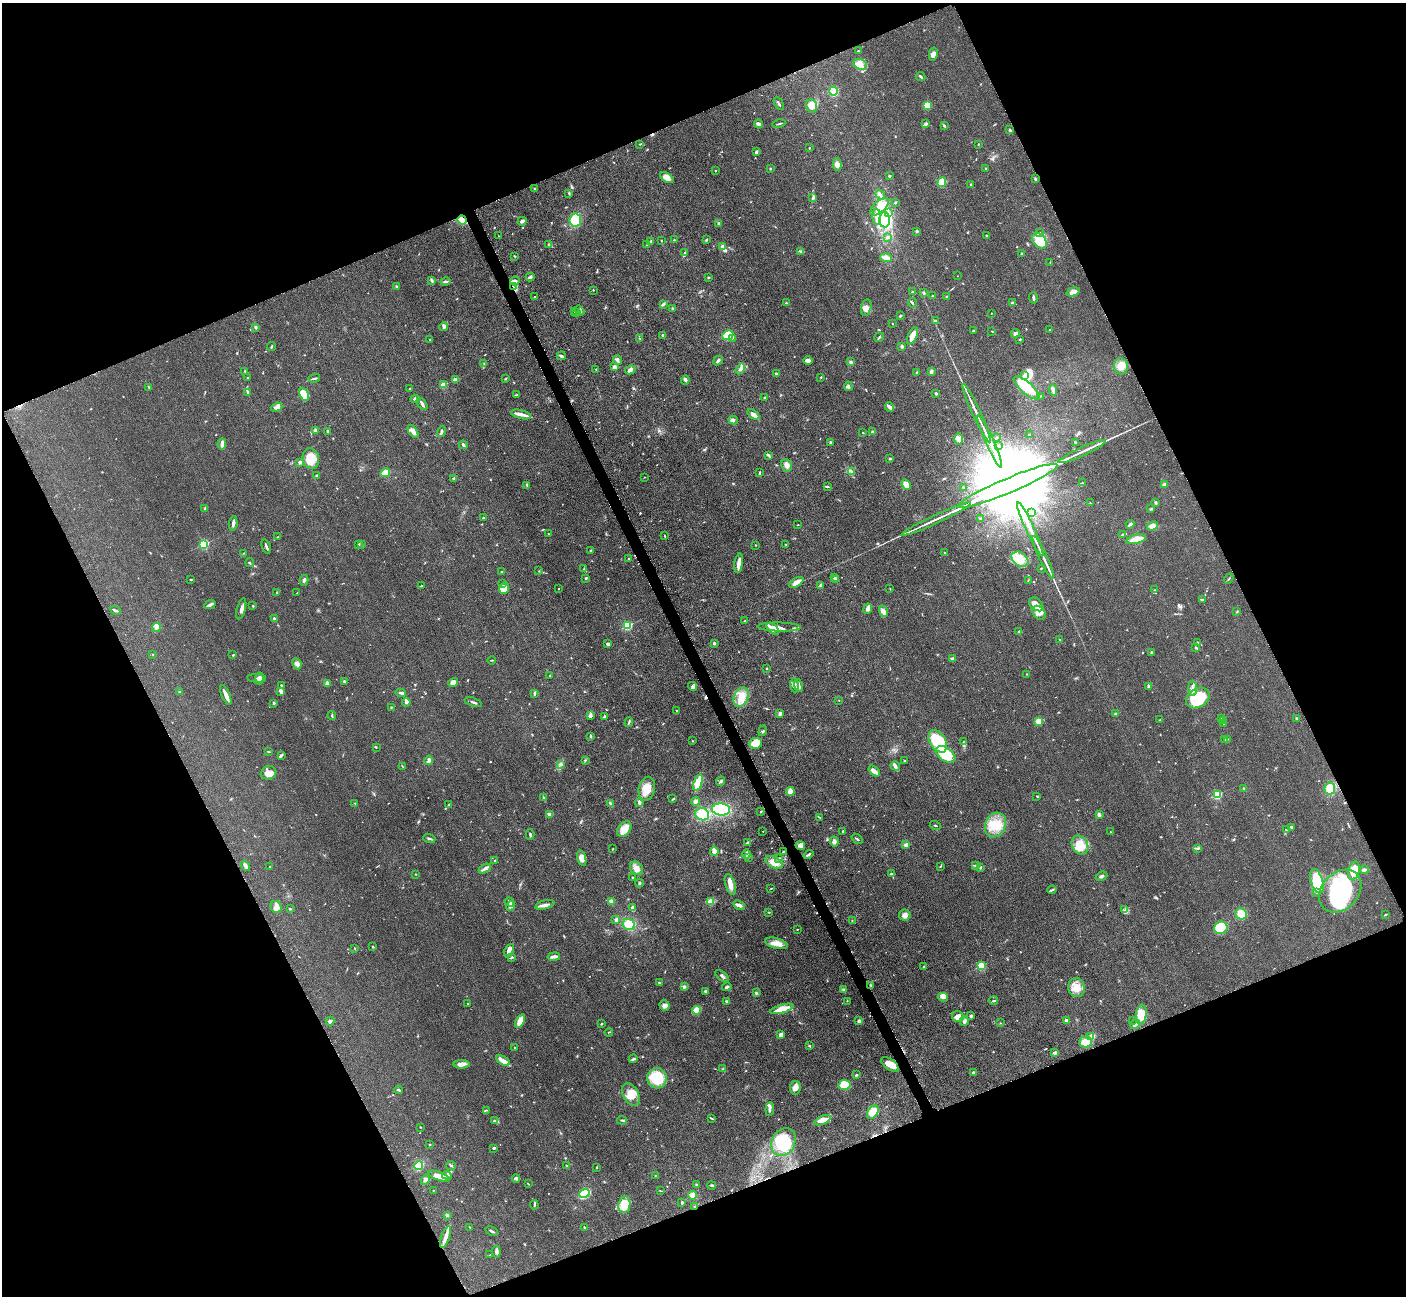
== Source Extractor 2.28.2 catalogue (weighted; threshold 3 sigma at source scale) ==
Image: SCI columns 19-5633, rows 297-5472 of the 5699 x 5661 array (HDU 1 of 3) = the unmasked area's bounding box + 8 px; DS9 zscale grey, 4 x 4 block average (1 PNG px = mean of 4 x 4 image px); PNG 1408 x 1298 px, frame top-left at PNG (2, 3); each listed source drawn as its Kron ellipse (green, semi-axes under 4 px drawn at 4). Shown black and unused: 44% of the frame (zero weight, under 3 of 5 exposures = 4% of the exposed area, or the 3 px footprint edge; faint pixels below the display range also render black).
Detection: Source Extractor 2.28.2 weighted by HDU 2 'WHT'. Background 0.0521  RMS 0.0055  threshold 0.0248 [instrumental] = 3 sigma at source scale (4.5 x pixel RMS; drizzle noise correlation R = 1.50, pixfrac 1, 0.05/0.05 arcsec/px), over >= 5 px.
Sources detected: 779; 1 too faint to see at this stretch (4 x 4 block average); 6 inside a brighter object's white glare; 6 cosmic-ray / hot-pixel residue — neither listed nor drawn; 11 coinciding with a brighter row at this scale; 53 inside a brighter listed object's ellipse — not listed separately; of the other 702, all 500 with FLUX_AUTO >= 1.47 (the completeness limit of this list) listed and drawn (202 fainter detections not listed), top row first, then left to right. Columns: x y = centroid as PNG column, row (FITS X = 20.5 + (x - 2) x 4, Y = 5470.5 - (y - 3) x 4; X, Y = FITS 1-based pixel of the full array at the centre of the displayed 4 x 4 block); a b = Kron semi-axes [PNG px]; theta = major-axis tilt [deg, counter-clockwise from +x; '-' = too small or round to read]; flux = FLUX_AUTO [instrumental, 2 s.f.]
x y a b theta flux
858 51 2 2 - 2
933 54 6 4 76 14
860 64 7 5 -18 19
921 76 5 2 - 4.8
833 91 4 4 - 110
779 103 7 2 -62 5.3
927 105 4 3 - 48
811 106 7 5 -68 30
758 124 4 3 - 8.4
779 124 6 2 15 4
925 124 3 3 - 5.4
944 126 4 2 - 4.1
1010 130 3 2 - 5.1
640 144 3 2 - 2.3
978 144 2 2 - 2
809 148 2 2 - 1.7
756 152 2 2 - 9.9
837 165 6 4 -84 14
770 169 2 2 - 2.7
986 169 3 2 - 1.6
715 170 2 2 - 1.5
889 176 3 2 - 3.3
667 178 7 4 -33 24
1035 179 3 2 - 4
942 182 5 4 - 110
971 185 3 2 - 5.6
534 189 2 2 - 5.8
569 193 3 2 - 3.2
880 195 5 3 - 7.7
813 198 2 2 - 2.2
895 203 3 2 - 2.9
880 207 11 5 42 35
889 213 2 2 - 3.7
877 217 8 4 -85 20
462 220 5 3 - 87
575 220 7 6 - 110
885 220 7 5 89 100
522 221 4 3 - 9.1
718 223 4 2 - 2.3
917 231 2 2 - 7.3
1040 233 3 2 - 2.2
986 235 2 2 - 1.9
498 236 2 2 - 1.9
887 237 3 2 - 9.8
707 239 3 2 - 3.1
662 240 2 2 - 2.5
674 240 2 2 - 9.2
651 241 3 2 - 6.1
1039 241 8 6 -46 88
549 245 2 2 - 1.7
647 245 2 2 - 1.6
723 246 3 3 - 14
800 251 2 2 - 2.5
685 252 2 2 - 2.4
1022 253 2 2 - 3.7
515 256 3 2 - 3
886 258 6 3 -7 11
1050 263 2 2 - 1.6
958 276 2 2 - 1.6
530 277 4 2 - 5.5
708 277 3 2 - 3
432 280 3 2 - 7.1
515 281 4 2 - 5.5
446 282 5 2 - 5.5
513 286 3 2 - 7.2
396 287 4 2 - 3.7
593 290 2 2 - 1.5
912 292 2 2 - 2.4
1073 292 7 3 16 21
924 293 3 2 - 5.3
932 296 2 2 - 2.5
946 296 2 2 - 2.6
535 297 2 2 - 2.4
1033 298 5 2 - 8.9
786 303 3 2 - 3.2
912 303 5 2 - 3.8
1012 303 3 2 - 2.6
664 304 3 2 - 3.5
866 307 8 5 77 17
673 309 2 2 - 3.5
580 311 5 2 - 3.7
574 312 2 2 - 1.7
577 313 2 2 - 3.5
991 313 2 2 - 1.5
900 316 3 2 - 4.3
935 320 4 2 - 2.7
893 323 2 2 - 3.6
255 327 3 3 - 4.5
444 327 4 2 - 7.8
1050 330 2 2 - 2.3
974 331 3 2 - 4.5
992 331 2 2 - 2
1015 333 4 4 - 11
663 335 3 2 - 3.6
728 335 5 4 - 64
912 336 9 4 65 37
879 337 5 2 - 4.1
639 338 2 2 - 1.9
732 338 3 2 - 2.7
1020 339 2 2 - 2.9
430 340 2 2 - 1.6
902 346 2 2 - 9.1
272 347 4 2 - 3.4
561 356 4 2 - 7
617 360 5 3 - 9.5
718 361 5 2 - 5.8
808 361 5 2 - 18
851 362 2 2 - 7
484 363 2 2 - 1.7
1121 366 8 7 - 29
615 367 3 3 - 14
596 369 2 2 - 2.3
740 369 6 2 57 9.6
630 370 5 4 - 9.7
245 371 3 2 - 1.6
931 371 4 3 - 7.3
917 372 2 2 - 1.7
776 374 2 2 - 3.8
1025 376 3 2 - 12
248 377 2 2 - 3.3
821 377 2 2 - 4.9
314 378 6 2 15 4.1
505 379 3 2 - 2.3
455 380 2 2 - 67
685 380 4 3 - 6
443 385 2 2 - 88
849 386 5 3 - 6.5
149 387 2 2 - 2.2
1027 388 16 6 -41 95
409 389 2 2 - 1.8
1053 390 6 2 -85 7.8
248 392 3 3 - 4.1
936 393 2 2 - 7.4
304 394 7 4 -64 64
517 395 3 2 - 2.8
1040 396 3 2 - 2.4
765 398 3 2 - 5.1
415 399 4 4 - 12
422 404 7 2 -54 7.4
276 407 6 4 19 10
889 407 5 3 - 9.6
976 413 32 2 -65 28
521 414 10 3 -14 17
753 414 7 4 -37 15
733 420 5 3 - 7.2
316 431 2 2 - 41
328 431 3 2 - 5.4
413 431 7 3 -56 20
441 432 6 2 76 8.1
873 432 3 2 - 7.7
863 433 2 2 - 1.6
1029 435 2 2 - 2.1
996 438 3 2 - 2.8
958 439 6 4 -89 13
989 441 29 2 -65 59
830 442 2 2 - 4
1075 443 2 2 - 3.6
222 444 5 3 - 17
463 445 4 2 - 7.5
998 446 2 2 - 4
1082 452 26 2 25 29
768 455 2 2 - 2
311 458 10 8 -78 59
890 459 3 2 - 5.6
300 462 3 3 - 6
787 465 6 5 - 16
851 471 2 2 - 2
385 473 5 3 - 46
760 473 4 2 - 2.9
317 475 3 2 - 3.2
644 477 2 2 - 1.5
454 478 3 2 - 3.6
1082 483 3 2 - 1.6
1164 484 4 3 - 6.5
527 485 3 2 - 2.5
906 485 6 3 -51 34
827 486 3 2 - 3
1008 486 54 7 23 220000
963 487 3 2 - 1.7
1090 503 2 2 - 1.8
1156 503 4 2 - 3.6
205 508 2 2 - 5.9
1151 509 3 2 - 2.6
1032 512 2 2 - 1.8
483 518 2 2 - 6.9
936 519 38 2 25 38
981 519 3 2 - 5.1
233 523 7 2 84 13
1130 524 4 3 - 5.5
798 525 2 2 - 2
1152 526 5 3 - 20
1030 529 30 2 -65 63
548 534 2 2 - 1.7
1122 535 3 2 - 4.2
665 536 3 2 - 2.2
277 537 2 2 - 1.5
1136 539 10 4 14 53
204 544 2 2 - 410
359 544 4 2 - 3.6
362 544 2 2 - 1.5
786 544 2 2 - 1.5
755 545 2 2 - 1.9
266 547 7 2 -70 7.1
591 551 3 2 - 7.3
244 553 2 2 - 1.7
945 553 4 2 - 4.1
1043 557 23 2 -65 23
629 559 2 2 - 6.2
1020 559 9 6 -36 42
250 562 4 2 - 3
739 563 10 3 82 22
1041 568 2 2 - 1.8
584 569 2 2 - 2.8
502 571 2 2 - 2.7
539 571 2 2 - 2
835 577 3 2 - 2.6
586 578 3 2 - 3.1
1229 579 5 2 - 2.5
191 580 2 2 - 2.7
304 580 5 2 - 5.5
836 580 3 2 - 2.3
1028 581 3 2 - 1.7
796 582 8 4 30 18
502 583 2 2 - 1.9
820 585 3 2 - 4.5
421 586 2 2 - 3.1
504 588 5 5 - 40
559 588 2 2 - 2.5
890 589 2 2 - 1.9
1154 590 2 2 - 1.7
277 592 2 2 - 1.5
297 593 2 2 - 1.5
1203 600 4 2 - 4.1
1036 604 8 5 -40 29
210 605 6 2 26 11
253 606 2 2 - 2.7
241 609 11 3 75 11
868 609 5 3 - 13
115 610 5 2 - 6.2
883 611 6 3 -67 18
1237 611 2 2 - 1.8
1039 613 8 5 -51 29
274 619 2 2 - 21
744 621 2 2 - 1.6
627 626 2 2 - 310
156 627 4 4 - 10
779 627 21 4 -1 23
773 629 7 4 -42 25
1019 631 2 2 - 2.3
1060 639 3 2 - 1.6
1197 642 2 2 - 2.4
714 643 2 2 - 17
608 644 3 2 - 13
1196 647 4 2 - 3.5
1152 652 3 2 - 3.4
153 654 2 2 - 2.4
233 655 2 2 - 2.3
953 659 3 2 - 11
492 660 4 2 - 2.2
297 664 6 4 -63 11
767 668 2 2 - 3.4
1027 674 2 2 - 2.3
550 675 3 2 - 2.2
257 678 9 3 -4 8.4
259 678 6 3 87 13
344 681 2 2 - 4.6
453 682 5 4 - 22
327 683 4 3 - 15
281 685 2 2 - 3.5
794 685 7 4 -84 12
692 686 4 3 - 6.5
798 686 6 3 -76 15
1148 686 3 2 - 5.1
1193 688 7 3 -86 15
179 691 2 2 - 2.3
281 691 4 2 - 17
400 693 5 2 - 8.1
534 693 3 2 - 5.8
226 695 10 3 -67 19
741 697 10 7 65 39
1198 698 12 9 33 130
839 700 2 2 - 1.5
406 702 4 3 - 10
473 702 9 2 -19 7.6
274 703 4 2 - 3.5
391 707 2 2 - 2.8
677 711 2 2 - 2.1
780 713 3 2 - 13
1116 714 3 2 - 4.1
332 716 4 2 - 4.8
590 716 4 3 - 7.6
605 716 3 2 - 4.3
1221 718 2 2 - 1.7
1296 718 2 2 - 3.8
1160 720 2 2 - 1.5
1038 721 4 3 - 16
1224 721 2 2 - 1.8
629 722 5 2 - 5.8
1223 723 2 2 - 2.3
763 731 5 2 - 3.9
591 736 3 2 - 4.9
1225 739 2 2 - 1.9
1228 739 3 2 - 2.4
693 741 2 2 - 1.8
938 741 12 7 -59 160
963 742 2 2 - 2
755 743 7 5 8 50
376 747 2 2 - 1.7
268 751 3 2 - 1.8
946 754 11 6 -36 100
281 755 3 2 - 6.8
429 760 5 2 - 12
585 760 3 2 - 2.8
904 761 2 2 - 1.8
561 764 3 3 - 5.7
402 766 2 2 - 1.5
895 766 5 3 - 9.8
874 771 7 3 -39 23
269 773 8 6 17 24
721 781 5 2 - 5.9
698 782 8 3 70 76
1244 788 2 2 - 1.7
1330 788 6 5 - 43
647 789 12 8 77 48
790 792 4 4 - 32
1217 794 2 2 - 330
1037 796 3 2 - 1.9
543 797 3 2 - 2.5
673 799 4 2 - 2.9
695 801 4 3 - 9.9
355 803 2 2 - 2
639 803 4 3 - 6.5
610 804 4 2 - 3.6
449 805 3 2 - 2.6
721 809 9 6 -5 220
761 811 3 2 - 2.1
550 814 4 2 - 11
702 814 7 6 - 69
1099 815 2 2 - 18
819 817 3 2 - 2.2
995 825 13 10 64 72
935 826 5 2 - 2.4
1292 827 3 2 - 4.9
624 829 8 6 48 37
1286 830 2 2 - 3.1
763 831 2 2 - 1.6
843 831 2 2 - 2.6
1111 832 2 2 - 1.7
530 834 5 2 - 5.7
429 838 6 2 -19 6
857 839 6 2 -39 4.1
834 841 5 4 - 10
747 843 2 2 - 2.5
800 845 5 4 - 15
906 845 3 3 - 13
1080 845 10 7 -58 46
1198 848 3 2 - 3.4
613 849 2 2 - 1.9
714 851 4 3 - 30
783 852 3 2 - 2.8
746 854 4 2 - 15
808 854 5 2 - 5.9
748 857 3 2 - 3.1
582 858 8 4 -73 25
779 858 3 2 - 3.2
495 861 2 2 - 3
774 862 9 5 -26 31
975 865 4 2 - 3.4
245 866 5 3 - 15
940 866 2 2 - 2.2
270 867 2 2 - 1.7
980 867 3 2 - 2.5
636 868 7 5 -44 24
485 869 6 3 30 9.9
1364 870 4 3 - 5.7
1354 871 9 5 76 93
415 874 2 2 - 2.1
891 874 2 2 - 12
1101 876 6 2 23 7.6
633 877 2 2 - 1.8
1317 881 12 6 -72 120
639 883 4 2 - 4.7
730 884 11 5 -72 24
771 889 3 2 - 1.7
1052 890 5 2 - 3.4
1340 891 24 18 46 350
1317 892 2 2 - 1.6
509 902 5 2 - 8.5
611 902 2 2 - 22
710 902 4 4 - 24
545 905 10 3 15 13
739 905 6 3 -26 11
511 906 5 3 - 16
276 907 6 5 - 14
632 907 3 2 - 3.2
290 909 2 2 - 3.4
1125 910 4 2 - 5.2
769 912 3 2 - 1.6
1241 914 6 5 - 52
905 915 6 5 - 17
1385 915 2 2 - 2.6
616 920 3 3 - 7
852 921 2 2 - 1.5
629 925 6 5 - 51
1221 928 7 6 - 120
797 929 2 2 - 2.1
776 943 11 5 -15 28
373 947 3 2 - 2.3
355 949 3 2 - 2.3
509 950 7 3 65 17
512 957 2 2 - 3.1
554 957 6 2 9 15
982 966 2 2 - 240
924 967 3 2 - 3.3
722 976 8 2 -37 6.1
659 983 3 2 - 3.6
871 985 4 2 - 3.8
684 987 3 3 - 5.2
727 987 4 2 - 6.5
1076 988 9 8 - 41
844 990 3 2 - 3.7
705 991 3 2 - 5
756 993 3 2 - 3.9
943 997 5 3 - 10
727 1001 3 2 - 4.8
847 1001 2 2 - 1.6
993 1001 5 2 - 3.8
468 1004 2 2 - 2.8
665 1005 5 5 - 11
782 1009 12 4 16 48
697 1010 4 3 - 31
1141 1015 10 5 82 53
971 1016 3 3 - 6.3
958 1017 6 5 - 17
1066 1020 2 2 - 32
1133 1020 2 2 - 1.5
330 1021 4 3 - 6.1
520 1021 7 4 62 37
859 1021 4 3 - 8.9
964 1021 5 3 - 8.7
1000 1023 2 2 - 1.7
601 1024 2 2 - 3.7
1135 1024 5 2 - 6.7
609 1032 4 2 - 2
781 1035 3 2 - 28
1091 1036 4 3 - 14
1086 1042 6 5 - 54
809 1046 3 2 - 2.9
514 1048 2 2 - 7.9
1055 1053 4 2 - 8.9
633 1059 4 3 - 5.1
503 1061 7 4 -31 14
462 1064 8 3 2 20
890 1064 10 5 -37 37
723 1069 3 2 - 3.1
973 1072 2 2 - 5.7
856 1075 3 2 - 4.5
657 1078 10 10 - 110
845 1085 6 5 - 79
795 1088 7 5 82 16
398 1090 4 2 - 4.2
631 1094 12 7 -61 37
770 1109 7 2 84 8.4
487 1110 4 2 - 2.6
873 1112 7 5 57 73
711 1118 4 2 - 2.5
622 1120 5 2 - 4.7
822 1120 9 4 23 27
494 1121 3 2 - 5.5
420 1127 2 2 - 2.3
783 1142 15 11 62 150
430 1145 2 2 - 1.7
494 1148 4 2 - 3.6
418 1166 4 3 - 81
451 1166 5 2 - 3.4
567 1166 3 2 - 3.6
596 1167 2 2 - 2
447 1175 5 4 - 10
439 1176 11 3 -20 25
655 1176 2 2 - 1.7
516 1178 4 2 - 9.7
425 1180 5 4 - 8.4
528 1184 3 2 - 1.9
696 1185 3 2 - 2.5
712 1185 4 2 - 4
433 1190 2 2 - 1.5
660 1191 3 2 - 2.2
584 1193 5 3 - 170
692 1195 4 4 - 20
682 1202 3 2 - 4.4
534 1205 5 2 - 4
624 1205 8 6 81 57
695 1207 2 2 - 2.4
447 1215 3 2 - 4.4
470 1227 3 2 - 1.7
584 1227 2 2 - 5.4
492 1231 6 2 -27 5.4
445 1237 11 3 71 20
496 1252 6 3 -83 8.9
490 1255 2 2 - 2.3
Overlapping masked pixels (flux is a lower limit): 3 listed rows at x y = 462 220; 513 286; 695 1207
Diffuse or blended objects may show on this block-average render without a row.